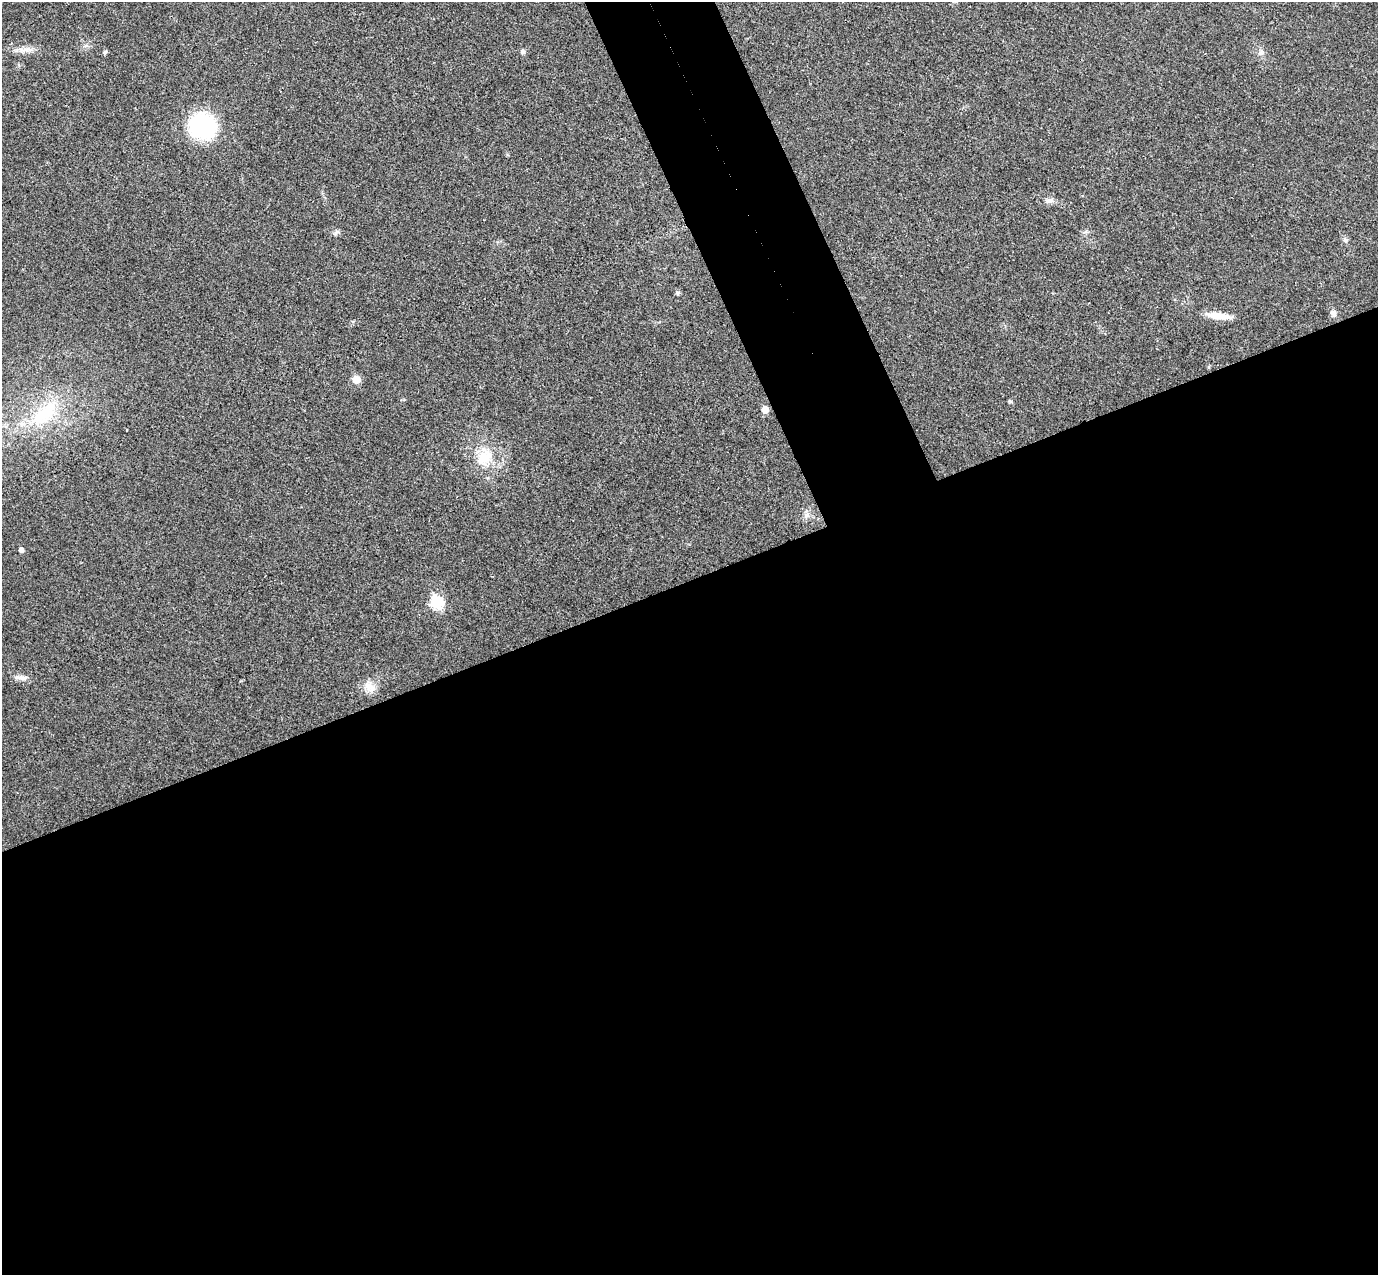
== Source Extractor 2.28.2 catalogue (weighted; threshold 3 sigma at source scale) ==
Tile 15 of 4 x 4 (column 3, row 4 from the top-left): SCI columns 2807-4182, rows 178-1450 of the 5615 x 5574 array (HDU 1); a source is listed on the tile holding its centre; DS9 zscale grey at full resolution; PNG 1380 x 1277 px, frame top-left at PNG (2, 2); no overlay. Shown black and unused: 58% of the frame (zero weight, under 3 of 4 exposures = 6% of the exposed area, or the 3 px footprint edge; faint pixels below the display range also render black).
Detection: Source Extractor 2.28.2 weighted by HDU 2 'WHT'; one run over the whole footprint, this tile lists its part. Background 0.0328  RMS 0.0049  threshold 0.0219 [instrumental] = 3 sigma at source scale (4.5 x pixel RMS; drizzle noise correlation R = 1.50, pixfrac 1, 0.05/0.05 arcsec/px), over >= 5 px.
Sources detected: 20; all 20 listed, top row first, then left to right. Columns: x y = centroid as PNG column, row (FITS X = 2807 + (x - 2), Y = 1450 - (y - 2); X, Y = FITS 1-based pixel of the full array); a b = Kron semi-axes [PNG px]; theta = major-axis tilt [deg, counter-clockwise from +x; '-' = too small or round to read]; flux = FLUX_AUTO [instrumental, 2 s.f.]
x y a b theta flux
23 50 12 6 3 2.8
104 52 5 5 - 0.98
523 52 6 5 - 1.3
1261 53 7 5 20 1.2
202 126 23 21 -28 50
1049 201 9 7 -1 1.9
336 232 9 4 54 1
1345 240 7 5 -81 1.2
677 293 5 5 - 1.1
1333 313 8 7 - 1.9
1218 316 27 8 -6 6.8
356 379 5 5 - 8.5
765 410 5 5 - 5.9
45 413 48 21 44 29
484 458 27 18 49 13
806 515 10 6 42 1.9
21 550 4 4 - 1.8
436 603 7 6 - 39
22 678 13 6 -4 2.3
369 686 14 12 -69 4.6